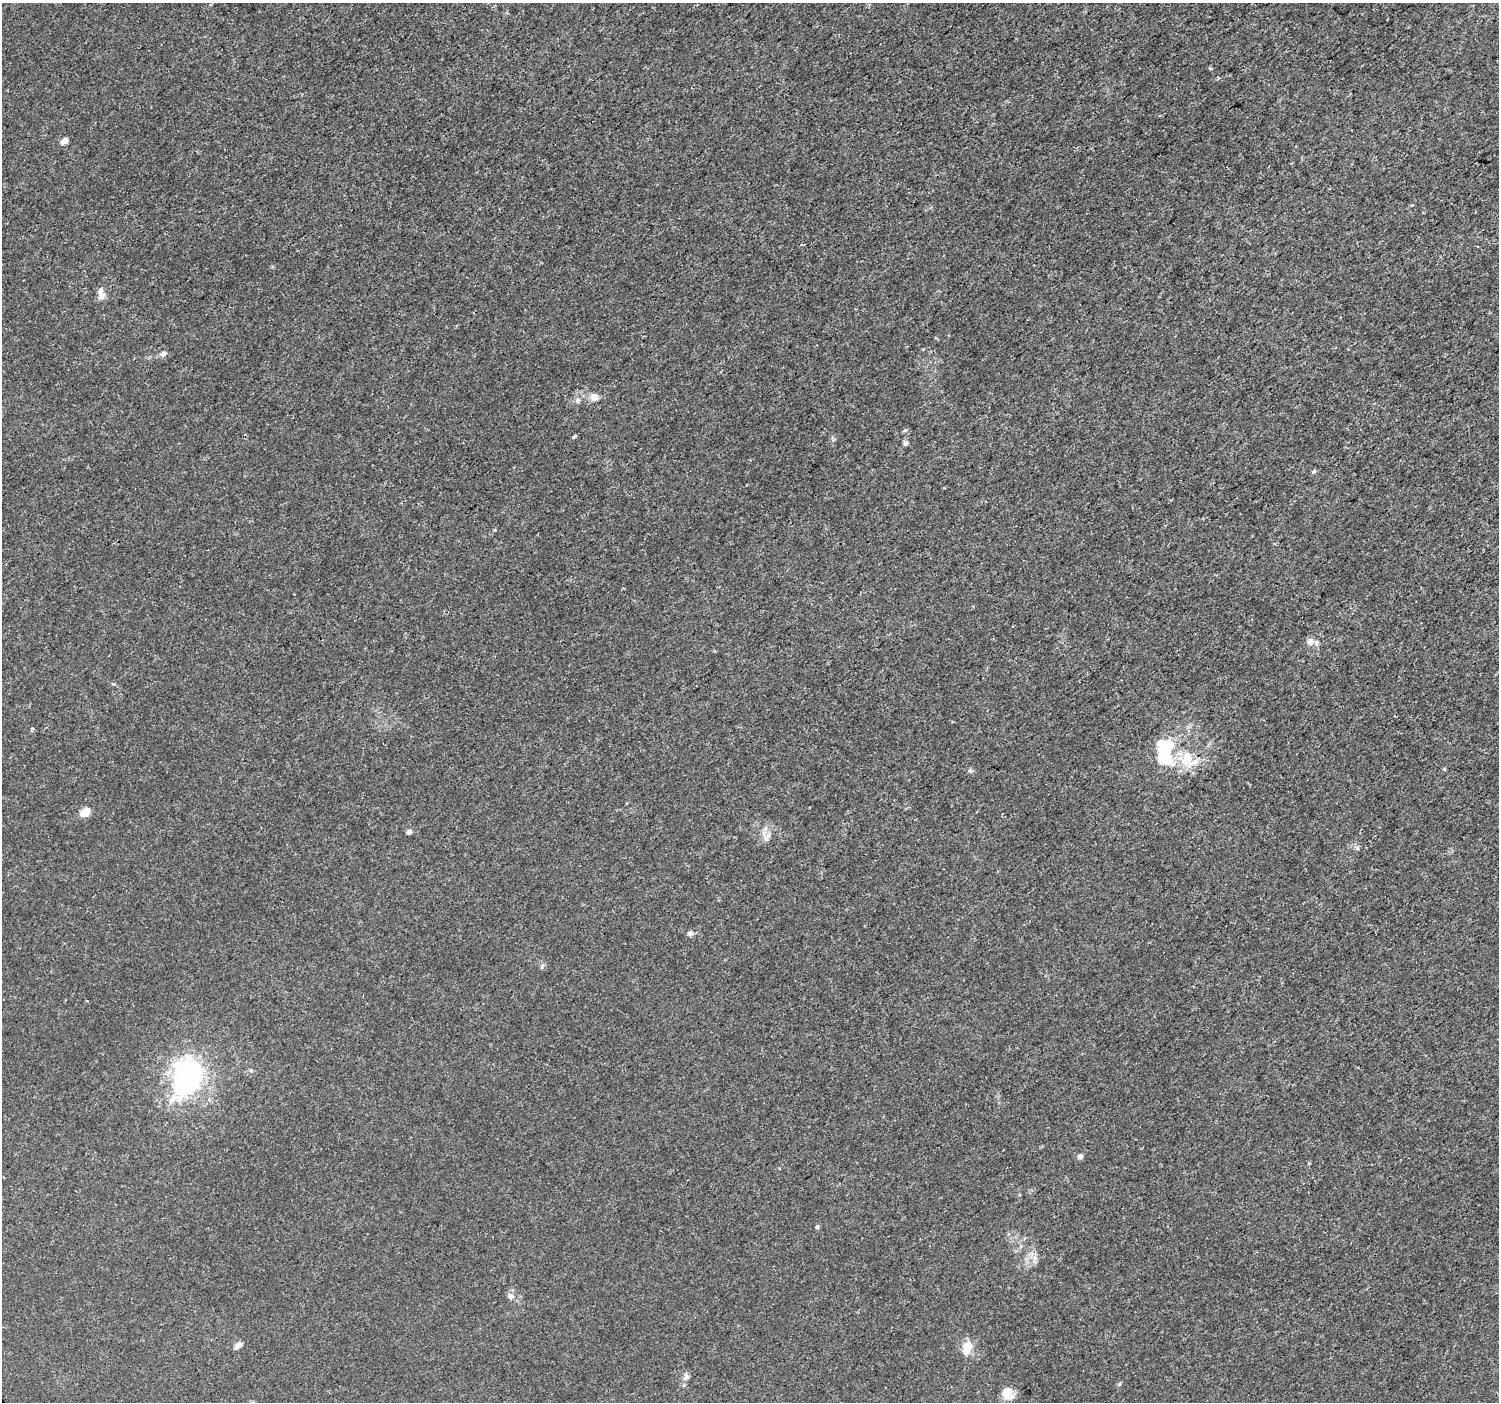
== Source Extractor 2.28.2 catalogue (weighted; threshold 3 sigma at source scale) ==
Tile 10 of 4 x 4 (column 2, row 3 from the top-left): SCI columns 1520-3016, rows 1565-2964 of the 6039 x 5993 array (HDU 1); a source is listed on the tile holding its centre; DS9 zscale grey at full resolution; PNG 1501 x 1404 px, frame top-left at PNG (2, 3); no overlay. Shown black and unused: <1% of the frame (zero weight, under 3 of 5 exposures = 2% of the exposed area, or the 3 px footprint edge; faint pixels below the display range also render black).
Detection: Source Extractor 2.28.2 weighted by HDU 2 'WHT'; one run over the whole footprint, this tile lists its part. Background 0.0015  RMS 6.9e-04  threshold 0.0031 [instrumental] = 3 sigma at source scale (4.5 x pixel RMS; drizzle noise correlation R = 1.50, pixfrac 1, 0.0396/0.0396 arcsec/px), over >= 5 px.
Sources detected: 28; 1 inside a brighter object's white glare — not listed; the other 27 listed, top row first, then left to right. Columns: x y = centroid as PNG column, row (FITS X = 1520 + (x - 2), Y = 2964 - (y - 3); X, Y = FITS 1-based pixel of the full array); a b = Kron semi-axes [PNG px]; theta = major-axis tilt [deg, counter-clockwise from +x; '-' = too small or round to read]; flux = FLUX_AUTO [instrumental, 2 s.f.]
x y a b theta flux
1210 68 5 3 - 0.083
64 141 8 6 36 0.42
101 293 16 7 -77 0.43
163 354 8 6 21 0.26
594 397 11 11 - 0.46
578 400 7 5 90 0.17
905 430 5 4 - 0.088
574 436 5 3 - 0.1
906 443 6 5 - 0.21
1314 472 6 4 44 0.097
1310 641 11 10 - 0.41
32 729 4 4 - 0.093
1163 757 15 11 -72 3.7
1188 759 24 19 -78 2
85 812 9 7 39 0.95
409 832 6 5 - 0.23
764 833 10 4 -77 0.26
690 933 6 5 - 0.28
187 1077 39 25 70 15
1080 1156 7 6 - 0.2
817 1227 6 5 - 0.11
511 1296 11 6 -27 0.25
238 1346 11 5 43 0.31
967 1348 21 12 75 0.8
686 1377 8 8 - 0.22
684 1385 6 3 71 0.08
1007 1393 14 11 -64 0.87